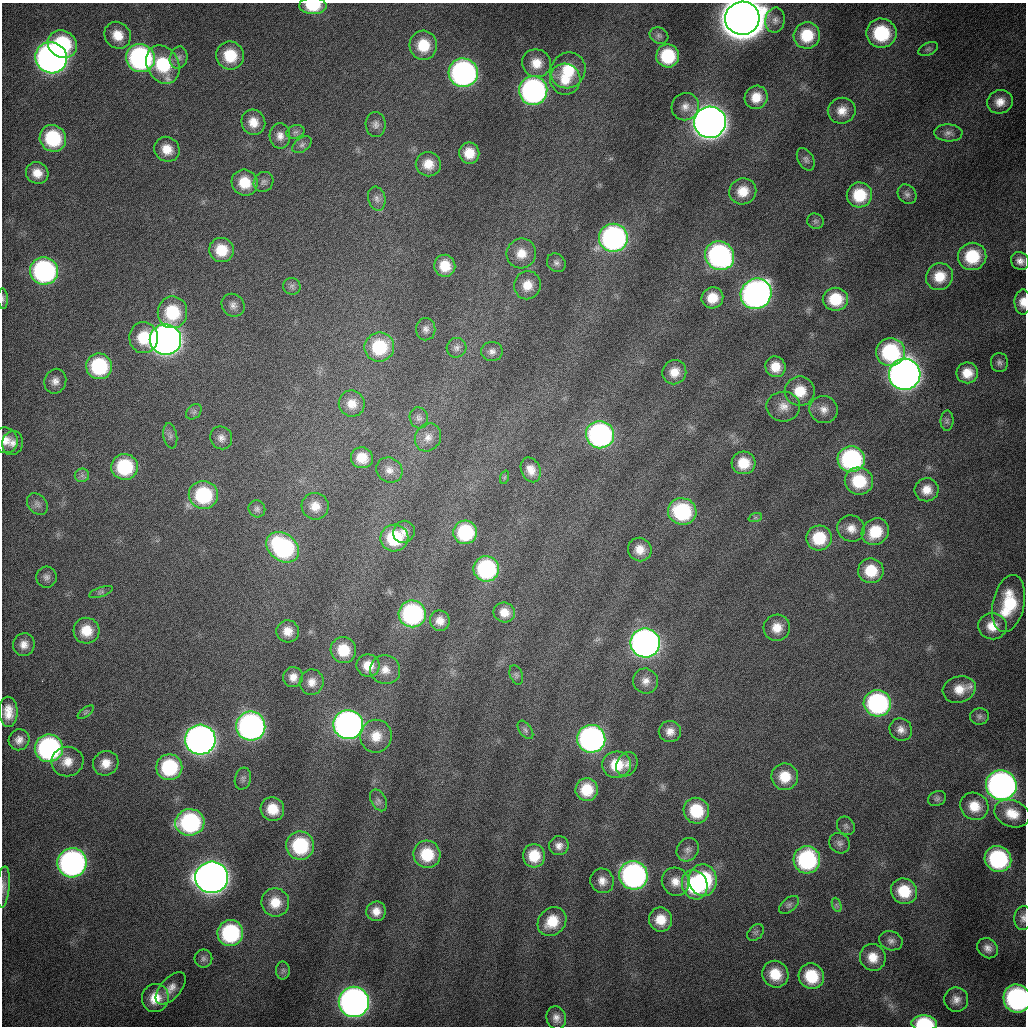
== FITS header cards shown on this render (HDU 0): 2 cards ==
NAXIS1  =                 1024
NAXIS2  =                 1024

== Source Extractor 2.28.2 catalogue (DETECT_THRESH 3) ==
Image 1024 x 1024 px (HDU 0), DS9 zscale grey, 1 PNG px = 1 image px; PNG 1028 x 1028 px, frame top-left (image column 1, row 1024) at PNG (2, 3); each listed source drawn as its Kron ellipse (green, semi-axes under 4 px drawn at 4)
Background 722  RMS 23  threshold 68.1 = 3 sigma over >= 5 px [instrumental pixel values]
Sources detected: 208; all 208 listed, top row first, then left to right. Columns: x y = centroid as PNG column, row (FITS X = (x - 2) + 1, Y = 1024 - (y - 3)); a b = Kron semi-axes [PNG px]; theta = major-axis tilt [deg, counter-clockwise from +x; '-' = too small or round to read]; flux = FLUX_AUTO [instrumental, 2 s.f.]
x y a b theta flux
313 6 13 8 0 4.5e+04
742 18 17 16 - 7.4e+06
775 20 12 9 79 9.8e+03
881 33 15 14 - 9.9e+04
118 35 14 12 -49 2.8e+04
807 35 13 13 - 5.0e+04
659 36 10 7 -27 5.5e+03
62 44 15 13 -36 1.1e+05
423 45 14 14 - 4.8e+04
928 49 10 6 26 4.3e+03
230 56 14 13 - 5.5e+04
668 56 11 11 - 7.7e+04
51 58 16 15 - 1.2e+06
140 58 14 14 - 3.7e+05
179 58 11 8 75 9.2e+03
536 63 14 14 - 2.6e+04
163 65 20 15 -63 8.9e+04
568 70 18 17 - 5.8e+04
463 73 14 14 - 5.3e+05
565 79 15 15 - 3.6e+04
533 90 14 14 - 4.8e+05
756 97 12 11 - 2.7e+04
1000 102 13 12 - 1.8e+04
685 107 14 13 - 1.6e+04
842 111 14 12 18 2.0e+04
253 122 13 12 - 2.3e+04
710 122 16 15 - 2.2e+06
376 125 12 10 -89 8.8e+03
295 132 9 6 15 5.2e+03
948 133 14 8 -3 9.0e+03
280 136 13 10 -86 1.3e+04
53 138 14 13 - 1.0e+05
302 145 11 6 37 6.1e+03
167 149 13 12 - 2.5e+04
469 153 10 10 - 2.9e+04
806 159 12 7 -60 5.9e+03
428 164 12 12 - 2.5e+04
37 173 11 10 - 2.0e+04
264 182 10 9 - 6.6e+03
245 183 13 12 - 4.0e+04
743 191 14 12 28 3.0e+04
907 194 10 8 -49 7.2e+03
859 195 12 12 - 5.7e+04
377 199 12 8 -75 8.3e+03
815 221 8 7 - 4.3e+03
613 238 14 14 - 4.4e+05
221 250 12 12 - 4.1e+04
521 253 15 14 - 2.6e+04
719 256 15 14 - 3.9e+05
972 256 14 13 - 7.2e+04
1020 261 9 8 - 1.0e+04
556 263 10 8 -43 6.2e+03
445 266 11 10 - 3.3e+04
44 271 14 13 - 3.2e+05
940 277 14 13 - 3.4e+04
527 285 14 13 - 2.6e+04
292 286 9 8 - 5.3e+03
756 294 16 14 37 8.5e+05
712 298 11 10 - 3.1e+04
3 299 10 5 -86 3.5e+03
835 299 12 11 - 5.5e+04
1023 302 12 8 90 1.7e+04
233 305 12 11 - 9.7e+03
172 312 16 14 82 7.9e+04
426 329 11 9 88 8.1e+03
144 338 15 14 - 5.0e+04
165 339 16 15 - 1.4e+06
379 347 15 14 - 8.6e+04
456 348 10 9 - 7.3e+03
492 351 11 9 0 8.2e+03
890 352 14 14 - 1.4e+05
999 362 9 8 - 6.0e+03
99 366 13 12 - 1.2e+05
775 367 10 10 - 2.6e+04
674 372 12 12 - 2.2e+04
967 373 11 10 - 2.6e+04
905 374 16 15 - 1.5e+06
55 381 12 11 - 1.2e+04
800 391 15 14 - 4.0e+04
352 404 13 13 - 2.1e+04
783 407 17 15 -2 2.0e+04
824 409 14 13 - 1.6e+04
194 412 9 6 44 4.6e+03
419 418 10 9 - 7.1e+03
947 421 10 6 89 5.0e+03
600 435 14 13 - 4.1e+05
170 436 12 7 -79 6.7e+03
428 437 14 12 57 1.6e+04
221 438 12 10 -59 9.9e+03
5 440 13 12 - 1.7e+04
13 443 12 10 77 1.2e+04
362 458 11 10 - 3.0e+04
851 459 13 13 - 2.5e+05
744 463 12 11 - 3.8e+04
125 467 13 13 - 1.1e+05
389 470 13 12 - 1.4e+04
531 470 13 9 -66 1.7e+04
82 475 7 6 - 5.0e+03
505 477 7 4 70 2.1e+03
859 481 14 13 - 6.9e+04
927 490 12 11 - 2.0e+04
203 495 14 14 - 1.2e+05
37 504 12 9 -47 8.3e+03
315 506 13 13 - 2.1e+04
257 509 9 8 - 5.3e+03
682 511 14 13 - 1.4e+05
755 518 7 4 19 2.6e+03
851 528 14 13 - 1.8e+04
404 532 11 10 - 1.2e+04
465 532 12 12 - 1.1e+05
875 532 14 12 43 5.1e+04
394 538 14 13 - 8.2e+04
819 538 13 12 - 6.1e+04
283 547 18 13 -38 2.3e+05
640 549 12 11 - 2.0e+04
486 569 13 12 - 1.8e+05
871 571 12 12 - 4.9e+04
46 577 10 10 - 7.5e+03
101 592 12 4 19 4.0e+03
1009 604 29 15 78 8.9e+04
504 612 11 10 - 1.9e+04
412 614 13 13 - 2.6e+05
440 621 10 10 - 1.5e+04
992 626 14 13 - 2.7e+04
777 628 13 13 - 2.3e+04
86 631 13 13 - 3.3e+04
288 631 11 11 - 1.9e+04
645 643 15 14 - 1.0e+06
24 645 11 10 - 1.4e+04
343 650 13 12 - 4.4e+04
368 666 11 11 - 2.7e+04
385 670 15 14 - 1.9e+04
516 675 10 6 -68 4.1e+03
293 677 10 10 - 1.5e+04
646 681 12 12 - 1.4e+04
312 682 13 12 - 1.6e+04
959 689 17 13 16 2.7e+04
877 703 14 13 - 2.7e+05
8 712 15 9 -89 2.3e+04
86 712 9 4 36 3.8e+03
979 716 9 8 - 6.3e+03
348 724 15 14 - 8.9e+05
251 726 14 14 - 6.3e+05
525 730 10 6 -54 4.8e+03
901 730 12 10 -41 1.2e+04
670 732 11 10 - 1.4e+04
376 736 16 15 - 3.2e+04
591 739 14 14 - 5.6e+05
19 740 11 10 - 1.2e+04
200 740 15 15 - 1.3e+06
49 748 14 14 - 3.3e+05
67 761 16 15 - 2.4e+04
106 763 13 12 - 2.1e+04
627 764 13 10 60 1.1e+04
617 765 14 13 - 4.6e+04
169 767 13 13 - 1.2e+05
785 777 13 13 - 3.7e+04
243 779 11 8 74 6.2e+03
1001 785 15 14 - 8.6e+05
587 790 11 11 - 4.5e+04
937 799 9 7 23 4.5e+03
379 800 12 7 -62 6.9e+03
974 806 14 13 - 3.1e+04
272 809 12 11 - 3.4e+04
696 811 13 12 - 6.8e+04
1012 814 18 13 -21 3.1e+04
190 822 14 13 - 2.1e+05
846 826 10 8 -51 5.1e+03
840 843 11 9 -45 7.5e+03
300 846 14 14 - 1.2e+05
559 846 9 9 - 1.0e+04
688 850 12 10 53 9.5e+03
427 854 14 13 - 6.1e+04
534 856 11 11 - 3.9e+04
998 859 13 12 - 1.9e+05
807 860 14 13 - 1.8e+05
72 863 15 14 - 5.9e+05
633 875 14 14 - 4.9e+05
212 877 16 15 - 1.9e+06
703 880 16 14 -83 1.3e+05
602 881 12 11 - 1.4e+04
675 882 14 13 - 1.9e+04
695 885 15 12 -71 1.2e+05
3 887 20 6 84 9.1e+03
904 891 13 12 - 4.9e+04
275 902 14 14 - 3.1e+04
789 905 11 6 40 5.7e+03
837 905 7 4 -71 3.5e+03
376 911 10 9 - 1.6e+04
1023 918 12 9 86 8.2e+03
661 920 12 11 - 3.0e+04
552 921 15 13 46 4.2e+04
756 932 9 6 44 4.7e+03
230 933 13 12 - 1.6e+05
891 941 12 9 -20 8.1e+03
988 948 11 9 -42 1.1e+04
873 957 13 12 - 2.5e+04
203 959 9 9 - 5.7e+03
283 970 9 7 90 4.5e+03
775 974 14 13 - 4.1e+04
811 976 13 12 - 6.1e+04
171 988 19 10 49 1.6e+04
155 998 14 13 - 3.2e+04
1017 999 14 13 - 3.4e+05
956 1000 12 12 - 1.3e+04
354 1002 15 15 - 1.1e+06
556 1018 12 9 -75 1.1e+04
924 1023 13 8 -2 8.7e+04
At the frame edge (FLAGS 8, measured only in part): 9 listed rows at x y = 313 6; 742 18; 3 299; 1023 302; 5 440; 3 887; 1023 918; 1017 999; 924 1023